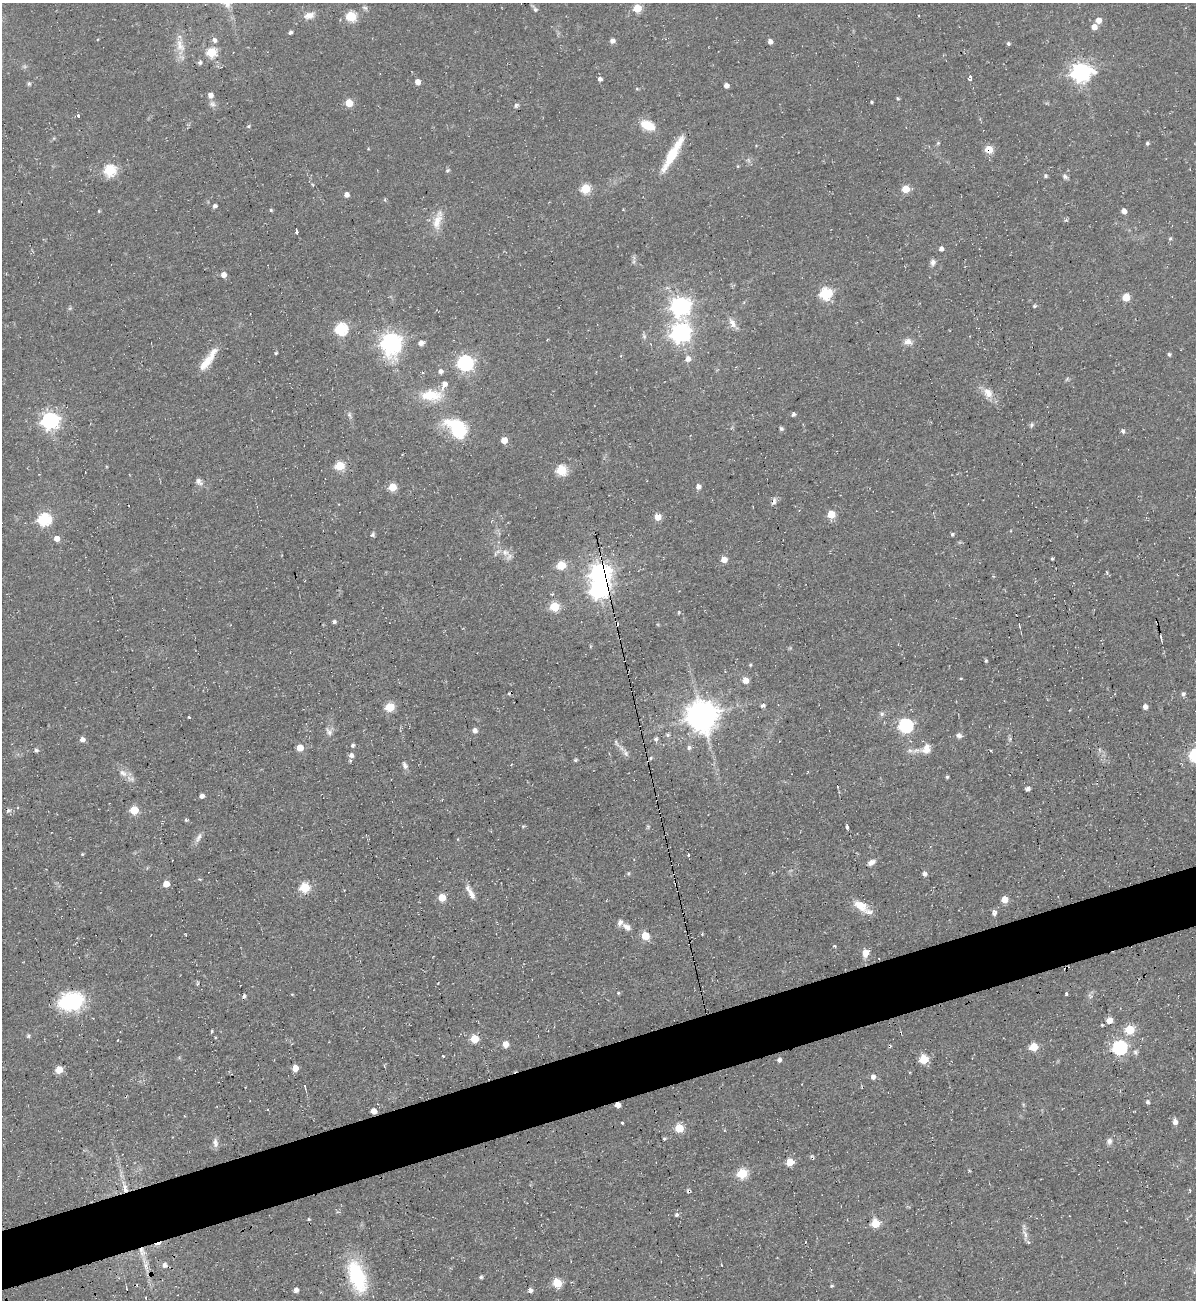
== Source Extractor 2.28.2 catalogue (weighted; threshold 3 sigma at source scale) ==
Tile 7 of 4 x 4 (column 3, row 2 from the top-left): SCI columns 2647-3840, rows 2632-3929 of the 5180 x 5227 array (HDU 1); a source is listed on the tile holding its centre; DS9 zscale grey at full resolution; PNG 1198 x 1302 px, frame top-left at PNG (2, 3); no overlay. Shown black and unused: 5% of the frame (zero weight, under 2 of 3 exposures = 2% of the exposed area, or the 3 px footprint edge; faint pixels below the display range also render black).
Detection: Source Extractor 2.28.2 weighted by HDU 2 'WHT'; one run over the whole footprint, this tile lists its part. Background 0.0433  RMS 0.0078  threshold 0.0349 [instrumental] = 3 sigma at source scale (4.5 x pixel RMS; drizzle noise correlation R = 1.50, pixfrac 1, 0.05/0.05 arcsec/px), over >= 5 px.
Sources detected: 221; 1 inside a brighter object's white glare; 9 cosmic-ray / hot-pixel residue — not listed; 4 inside a brighter listed object's ellipse — not listed separately; the other 207 listed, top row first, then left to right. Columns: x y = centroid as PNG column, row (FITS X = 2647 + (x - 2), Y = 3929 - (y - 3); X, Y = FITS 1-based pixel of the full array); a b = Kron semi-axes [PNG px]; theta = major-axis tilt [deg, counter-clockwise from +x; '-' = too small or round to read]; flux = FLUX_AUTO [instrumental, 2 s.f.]
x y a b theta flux
365 8 8 5 -29 1.9
637 8 5 5 - 27
535 9 8 5 -60 2.3
309 15 14 9 16 5.7
351 16 5 5 - 55
1098 20 5 5 - 6.5
1094 27 5 4 - 7.1
290 32 4 4 - 1.7
214 40 5 4 - 3.1
612 41 5 4 - 4
770 41 5 5 - 3.3
1008 43 4 4 - 1.5
180 45 21 10 -71 9.5
211 52 5 5 - 46
200 62 5 5 - 1.7
1081 72 8 7 - 400
970 77 5 4 - 4.5
600 79 5 4 - 2.6
418 82 4 4 - 6.6
29 84 6 5 - 1.2
726 85 4 4 - 4.2
637 89 5 3 - 0.77
210 95 5 5 - 5.4
898 98 4 4 - 1.1
871 102 3 3 - 0.99
349 103 5 5 - 18
212 104 9 8 - 3
516 106 6 4 43 1.4
78 115 4 3 - 5.5
648 125 17 10 -26 14
938 143 6 4 45 0.94
1147 143 4 4 - 1.5
756 145 4 3 - 0.58
989 149 6 6 - 16
673 153 47 9 60 25
737 166 5 3 - 0.72
110 170 6 6 - 76
448 170 5 4 - 1.4
1046 176 5 4 - 1.3
1065 177 8 5 -38 1.8
585 189 5 5 - 43
905 189 5 5 - 20
346 194 5 4 - 3.9
215 206 5 4 - 2.2
271 210 4 4 - 1.1
1124 211 5 5 - 4.4
438 220 30 10 74 12
1066 220 5 4 - 1.2
297 232 4 3 - 5.6
1170 238 5 4 - 1
941 249 4 4 - 3.3
933 262 8 6 73 3
223 275 5 5 - 4.8
826 294 6 6 - 82
1126 297 5 5 - 20
680 306 7 7 - 380
1034 306 5 4 - 1.1
70 308 6 4 18 1
732 323 14 6 -59 5
341 329 6 6 - 93
680 333 8 7 - 390
644 336 8 6 -69 1.7
390 342 8 8 - 380
908 342 11 8 -9 4.4
421 343 6 5 - 3.7
276 353 4 3 - 0.92
1169 354 4 3 - 1.5
688 359 6 5 - 4.9
207 361 34 8 54 15
465 363 7 6 - 190
440 371 5 5 - 2.9
1067 379 8 3 46 1
988 393 15 11 -50 8.4
431 395 31 15 -1 21
793 414 4 4 - 2.1
349 415 9 5 -69 2.1
50 420 7 7 - 290
1032 425 7 5 74 1.4
457 428 26 16 -40 47
781 428 6 5 - 1.4
1123 431 5 4 - 2
504 440 5 4 - 12
340 466 5 5 - 38
561 470 5 5 - 53
199 482 11 7 -52 3.1
392 487 5 5 - 25
698 487 5 5 - 4.1
774 501 12 5 81 2.5
831 514 5 5 - 20
658 517 5 5 - 13
44 519 6 6 - 100
952 534 5 4 - 1.3
372 535 6 5 - 1.4
57 539 5 5 - 6.4
505 552 9 8 - 5.1
1052 559 3 2 - 0.94
724 560 5 5 - 8.8
561 565 5 5 - 31
601 572 8 7 - 470
552 594 4 3 - 0.86
554 607 5 5 - 35
334 622 4 4 - 1.5
1019 626 7 2 -77 0.75
1161 637 6 2 -75 1.2
986 661 4 3 - 1.2
750 665 5 4 - 0.93
745 680 5 5 - 7.6
1183 694 5 5 - 2.1
763 706 5 4 - 2.2
390 707 5 5 - 37
1145 707 4 4 - 4.3
882 714 7 6 - 1.9
702 716 9 9 - 1400
189 717 3 3 - 0.7
905 726 6 6 - 140
475 731 5 4 - 4.3
329 732 12 7 -52 3.4
668 735 5 5 - 1.5
959 735 8 6 -19 2.5
656 739 6 5 - 1.7
1010 739 7 4 -73 1.3
82 740 5 5 - 4
616 743 13 4 -61 2.5
352 745 5 5 - 1.5
689 747 6 5 - 2.2
300 748 5 5 - 12
926 749 13 10 51 8
36 750 6 4 -60 1.6
626 753 12 6 -67 3
351 755 6 5 - 3.8
651 758 6 3 20 1.1
575 760 5 3 - 1.3
405 765 11 6 -64 3
123 773 13 8 -37 5.6
947 777 4 4 - 1.3
1028 789 4 4 - 2.5
202 796 4 4 - 3.4
134 810 5 5 - 27
8 811 6 5 - 2.1
186 820 4 4 - 1.1
523 826 5 4 - 0.85
847 827 4 3 - 4.7
198 837 16 5 62 3.6
82 854 4 3 - 0.75
688 855 3 3 - 3
871 862 9 6 28 4
924 874 5 4 - 2.7
675 882 6 3 -65 1.5
166 884 5 5 - 11
304 888 5 5 - 47
470 892 19 6 -59 5.6
442 897 5 5 - 17
1004 899 5 5 - 13
860 906 21 11 -39 12
994 913 7 5 -90 2.6
627 927 12 8 -39 4.5
645 936 5 5 - 28
834 946 4 3 - 0.8
865 953 6 5 - 10
1067 967 7 2 21 0.99
618 993 4 4 - 0.91
1066 993 3 3 - 1.1
292 994 4 3 - 0.64
244 996 5 4 - 2.1
1090 996 7 4 -45 1.2
71 1001 20 14 12 81
1109 1021 5 5 - 7.7
1102 1025 3 2 - 0.76
1130 1030 5 5 - 39
28 1036 5 5 - 1.4
474 1039 5 5 - 23
118 1040 3 2 - 0.66
505 1044 5 5 - 9
1034 1047 5 5 - 24
1119 1047 6 6 - 150
1135 1052 8 7 - 2.1
443 1056 3 2 - 3.4
924 1059 5 5 - 31
779 1060 4 4 - 2.7
295 1068 5 5 - 12
59 1070 5 5 - 17
873 1077 5 5 - 3.6
305 1087 6 2 -78 0.81
1148 1102 6 5 - 1.5
617 1105 4 4 - 5.7
374 1111 5 4 - 7.5
1175 1122 6 5 - 4.1
622 1123 3 3 - 0.97
679 1128 5 5 - 31
664 1139 4 3 - 0.97
1109 1141 8 7 - 2.7
215 1143 13 7 -81 3.6
789 1162 5 5 - 21
742 1174 5 5 - 51
125 1188 22 6 -78 8
676 1215 4 4 - 1.7
309 1219 4 4 - 0.8
875 1223 5 5 - 28
1025 1234 15 5 -66 3.9
141 1250 13 7 -50 5.8
146 1265 11 7 -87 4.7
357 1277 36 18 -71 56
481 1277 4 4 - 1.3
557 1283 5 5 - 32
831 1286 4 3 - 0.94
296 1290 4 4 - 4
530 1290 6 5 - 2.6
Overlapping masked pixels (flux is a lower limit): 8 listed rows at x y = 989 149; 601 572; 675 882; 1067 967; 617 1105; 374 1111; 125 1188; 141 1250